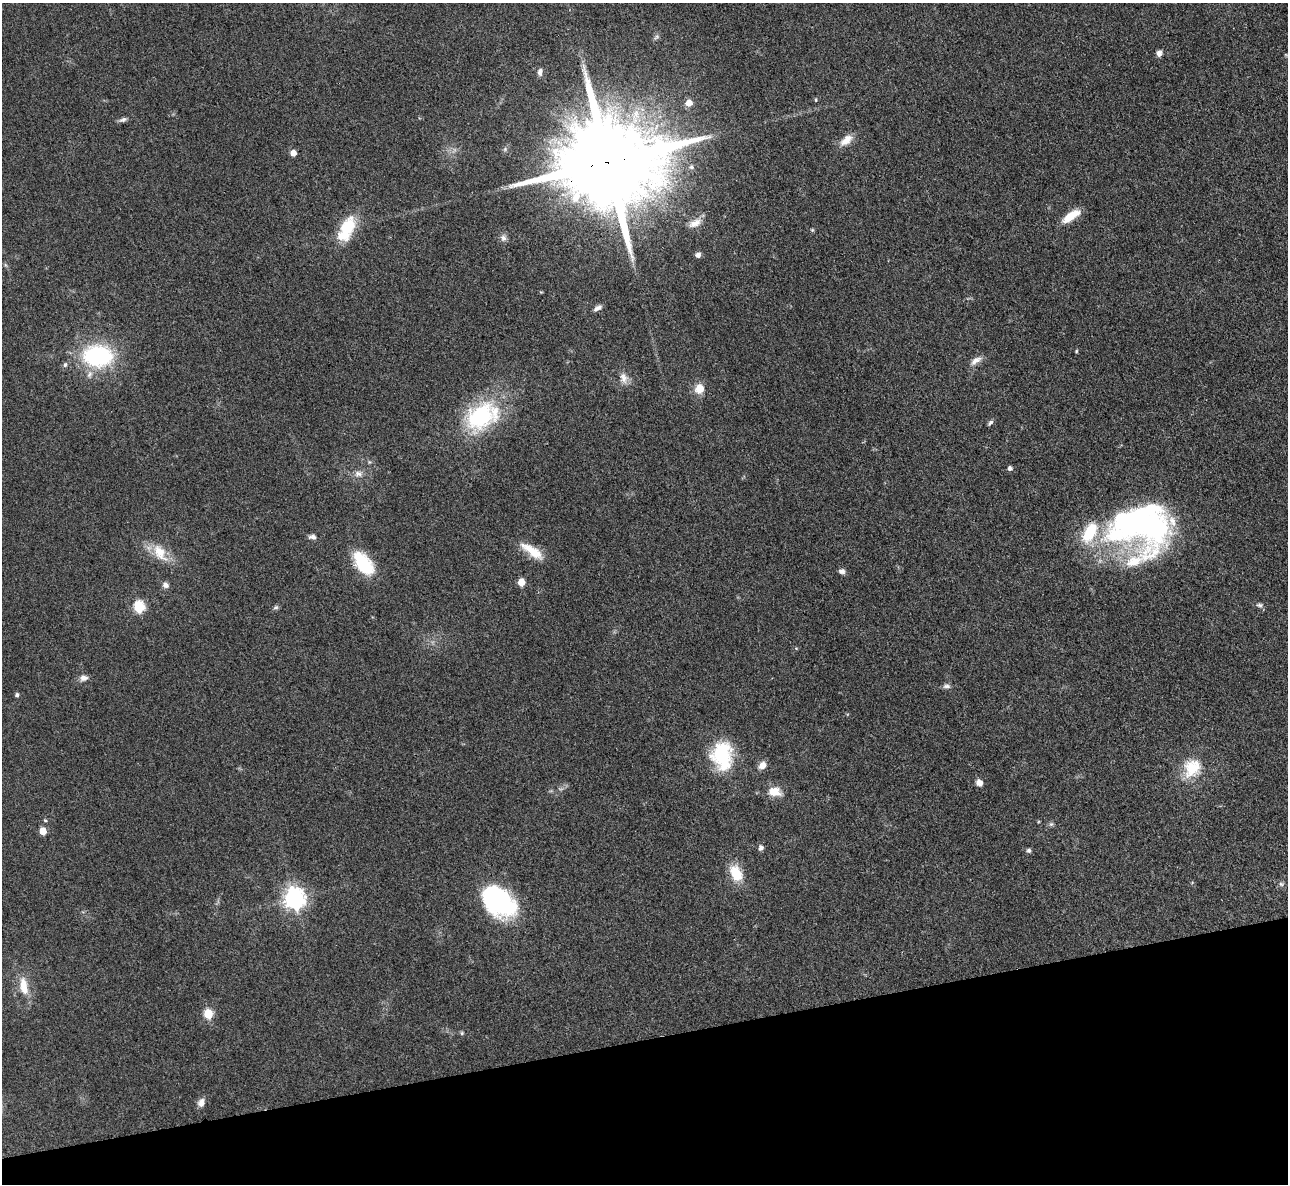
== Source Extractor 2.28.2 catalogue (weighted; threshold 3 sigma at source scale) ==
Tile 14 of 4 x 4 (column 2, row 4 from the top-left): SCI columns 1296-2581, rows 269-1450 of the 5162 x 5140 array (HDU 1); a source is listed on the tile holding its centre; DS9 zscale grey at full resolution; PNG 1290 x 1186 px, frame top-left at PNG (2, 3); no overlay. Shown black and unused: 12% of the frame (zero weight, under 3 of 4 exposures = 2% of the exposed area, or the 3 px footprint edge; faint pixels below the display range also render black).
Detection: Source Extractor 2.28.2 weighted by HDU 2 'WHT'; one run over the whole footprint, this tile lists its part. Background 0.0792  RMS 0.0058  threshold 0.0262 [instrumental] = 3 sigma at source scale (4.5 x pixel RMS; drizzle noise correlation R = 1.50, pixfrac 1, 0.05/0.05 arcsec/px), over >= 5 px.
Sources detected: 65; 4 inside a brighter listed object's ellipse — not listed separately; the other 61 listed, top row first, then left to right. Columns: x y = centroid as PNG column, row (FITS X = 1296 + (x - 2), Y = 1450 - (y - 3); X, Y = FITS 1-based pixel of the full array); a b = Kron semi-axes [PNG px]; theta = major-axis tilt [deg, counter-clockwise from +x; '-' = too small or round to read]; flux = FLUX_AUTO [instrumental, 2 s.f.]
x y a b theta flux
656 37 9 5 43 1.4
1159 53 7 6 - 2.6
540 72 9 6 82 2.3
816 100 4 3 - 0.63
689 103 6 5 - 7.3
123 120 10 6 21 1.8
846 140 19 10 40 6.3
505 149 6 5 - 1.1
293 153 5 4 - 5.8
609 162 30 21 9 18000
691 167 7 6 - 1.8
1071 216 24 9 35 11
695 223 18 9 26 5.6
348 227 27 17 61 20
812 230 5 4 - 0.67
503 238 9 8 - 2.4
698 255 7 6 - 1.9
598 308 11 5 30 2.3
1076 351 4 4 - 0.62
98 356 37 27 -2 59
976 360 17 7 33 3.9
624 378 15 10 -78 4.6
699 388 8 8 - 10
480 416 44 32 47 57
990 423 8 4 44 1.3
369 462 6 4 45 0.77
1010 468 5 5 - 1.8
358 474 12 9 -2 3.7
1141 527 63 52 1 210
312 537 9 6 -7 2.2
532 551 33 11 -34 12
160 552 26 14 -56 14
364 564 29 15 -55 29
842 571 8 6 -7 2.1
521 582 5 5 - 10
165 585 8 7 - 2.5
1260 605 10 6 -16 1.7
139 607 6 5 - 54
276 607 8 5 15 1.2
83 678 11 8 12 3
947 686 10 5 3 2
17 695 5 4 - 1.3
722 755 32 23 -87 38
762 765 10 8 49 4.2
1192 768 24 23 - 20
979 783 8 7 - 3.3
775 792 17 12 -6 8
45 820 5 4 - 0.73
1051 824 6 6 - 1.2
43 831 5 5 - 12
761 848 7 6 - 1.9
1029 850 6 5 - 1.3
736 873 21 13 -64 14
1192 882 5 3 - 0.52
1281 884 7 6 - 1.4
294 899 8 7 - 370
499 901 35 23 -39 91
24 986 26 10 -81 10
208 1014 6 5 - 29
462 1033 5 4 - 0.85
201 1102 11 8 72 3.5
Overlapping masked pixels (flux is a lower limit): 1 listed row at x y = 609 162